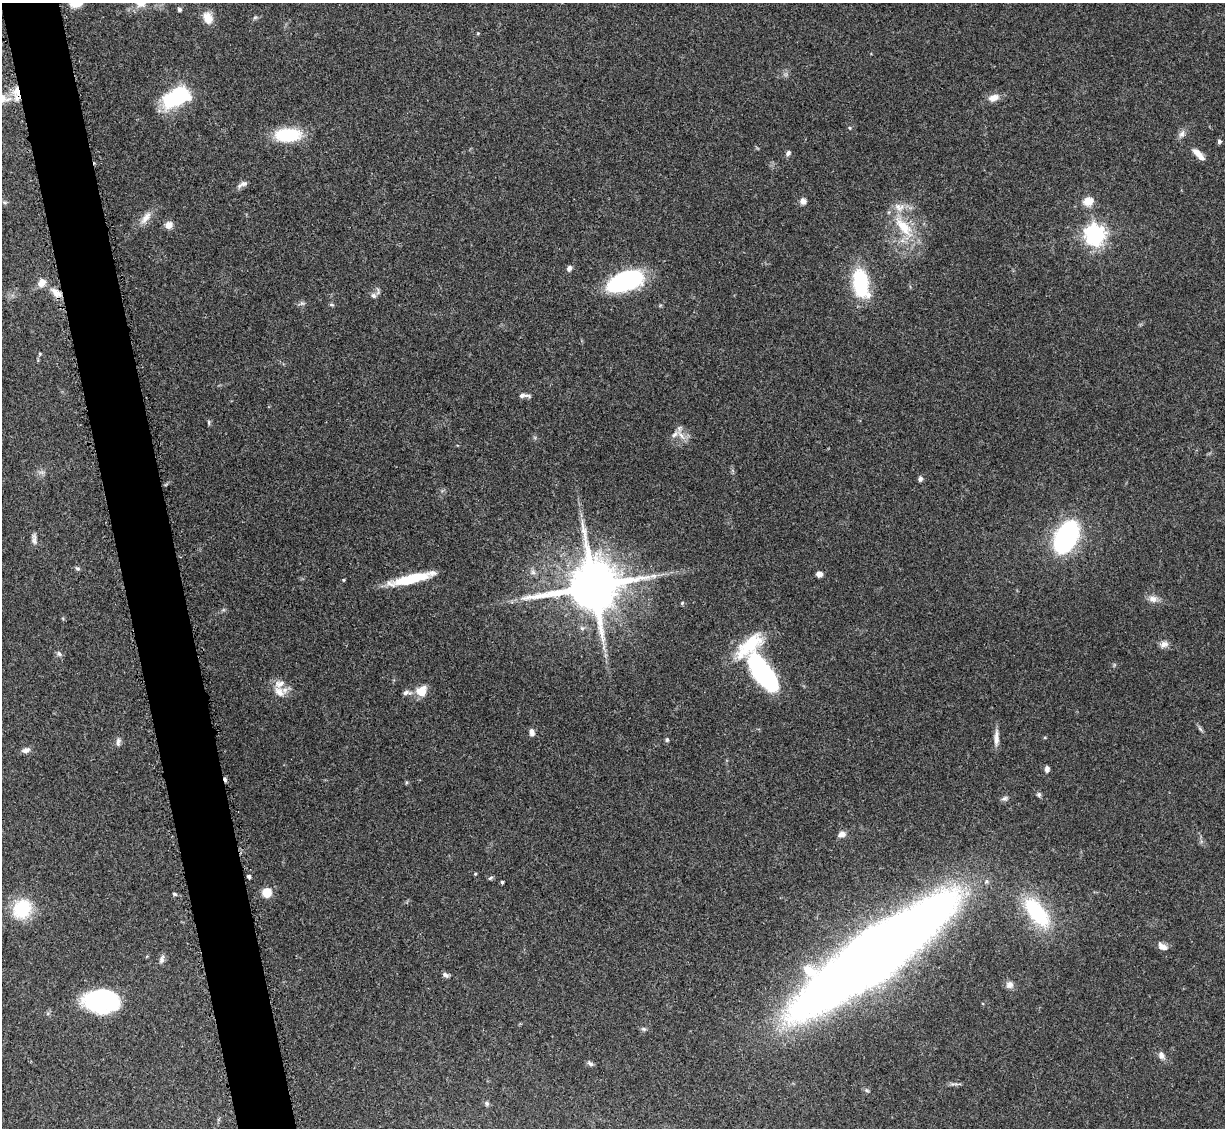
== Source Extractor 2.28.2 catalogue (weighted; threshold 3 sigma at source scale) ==
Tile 11 of 4 x 4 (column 3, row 3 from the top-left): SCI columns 2560-3782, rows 1334-2459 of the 5092 x 5004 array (HDU 1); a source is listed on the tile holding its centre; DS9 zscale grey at full resolution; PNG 1227 x 1130 px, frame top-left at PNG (2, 3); no overlay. Shown black and unused: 5% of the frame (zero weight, under 3 of 5 exposures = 4% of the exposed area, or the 3 px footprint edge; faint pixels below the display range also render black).
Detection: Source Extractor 2.28.2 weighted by HDU 2 'WHT'; one run over the whole footprint, this tile lists its part. Background 0.0707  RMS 0.0033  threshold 0.0149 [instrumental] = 3 sigma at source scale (4.5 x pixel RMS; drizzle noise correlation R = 1.50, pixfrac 1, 0.05/0.05 arcsec/px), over >= 5 px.
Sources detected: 83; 1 cosmic-ray / hot-pixel residue — not listed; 4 inside a brighter listed object's ellipse — not listed separately; the other 78 listed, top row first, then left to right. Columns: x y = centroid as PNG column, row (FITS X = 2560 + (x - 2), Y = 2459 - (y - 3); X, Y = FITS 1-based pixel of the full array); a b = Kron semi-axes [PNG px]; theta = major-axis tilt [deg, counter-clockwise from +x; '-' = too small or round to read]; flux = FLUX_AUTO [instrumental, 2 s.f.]
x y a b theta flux
179 10 5 5 - 0.56
208 18 14 10 -69 3.9
18 92 18 8 -74 4
178 97 22 12 25 39
994 98 13 8 18 2.8
3 99 13 10 74 2.5
850 128 5 3 - 0.29
1182 134 12 7 61 1.5
288 135 25 13 2 17
1219 141 5 4 - 0.8
788 153 7 6 - 0.9
1198 154 17 6 -45 2.9
243 184 14 6 22 1.5
803 201 7 7 - 1.6
1088 201 12 9 20 4
146 218 20 8 55 2.9
169 225 8 7 - 2.6
904 227 38 14 -49 11
1095 235 7 7 - 190
569 268 7 6 - 1
625 281 32 16 18 48
42 283 13 10 58 2.7
861 283 29 15 -79 24
56 292 16 8 -40 3.5
373 296 8 6 -44 1
302 303 7 4 18 0.65
332 305 6 4 -18 0.45
40 354 5 4 - 0.4
522 395 9 7 9 1.3
209 422 7 3 -82 0.47
681 436 13 6 -53 2.1
920 479 6 6 - 0.82
1066 537 19 10 62 100
34 539 15 5 -89 1.2
77 568 6 5 - 0.67
533 572 6 6 - 0.95
819 574 5 5 - 2
653 576 11 6 14 1.7
412 579 44 9 14 14
343 580 4 4 - 0.33
593 586 16 14 12 2000
1153 599 13 9 -4 2.2
682 603 5 4 - 0.41
1164 644 12 8 26 1.7
59 654 8 6 -54 0.87
763 673 41 16 -54 53
421 691 12 10 53 5.2
279 692 18 10 -45 3.5
406 693 12 6 5 1.3
1200 729 8 4 -53 0.66
532 732 8 6 -77 1.5
996 738 23 5 89 2.2
667 740 6 5 - 0.51
118 742 12 5 89 1.1
26 750 11 6 15 1.4
1047 769 7 5 -90 1.1
1039 794 6 6 - 0.65
1005 798 8 7 - 0.92
842 834 10 7 22 1.7
475 874 4 3 - 0.34
249 876 4 4 - 0.82
490 878 8 4 35 0.5
502 882 3 3 - 0.54
267 892 8 8 - 5.5
174 894 5 4 - 0.53
22 909 24 21 59 14
1037 912 34 16 -52 27
1163 947 11 7 -28 2.1
873 956 103 27 36 1200
162 959 12 6 75 1.2
445 975 8 6 -29 0.93
1009 985 10 9 - 1.6
101 1000 31 19 -2 46
644 1029 6 5 - 0.6
1161 1055 9 7 -73 1.5
590 1064 9 5 -31 0.77
867 1091 6 4 -19 0.46
487 1103 7 5 -48 0.62
Overlapping masked pixels (flux is a lower limit): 2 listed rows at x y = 18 92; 56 292
Isophote crosses this tile's border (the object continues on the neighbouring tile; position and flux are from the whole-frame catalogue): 1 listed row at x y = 3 99